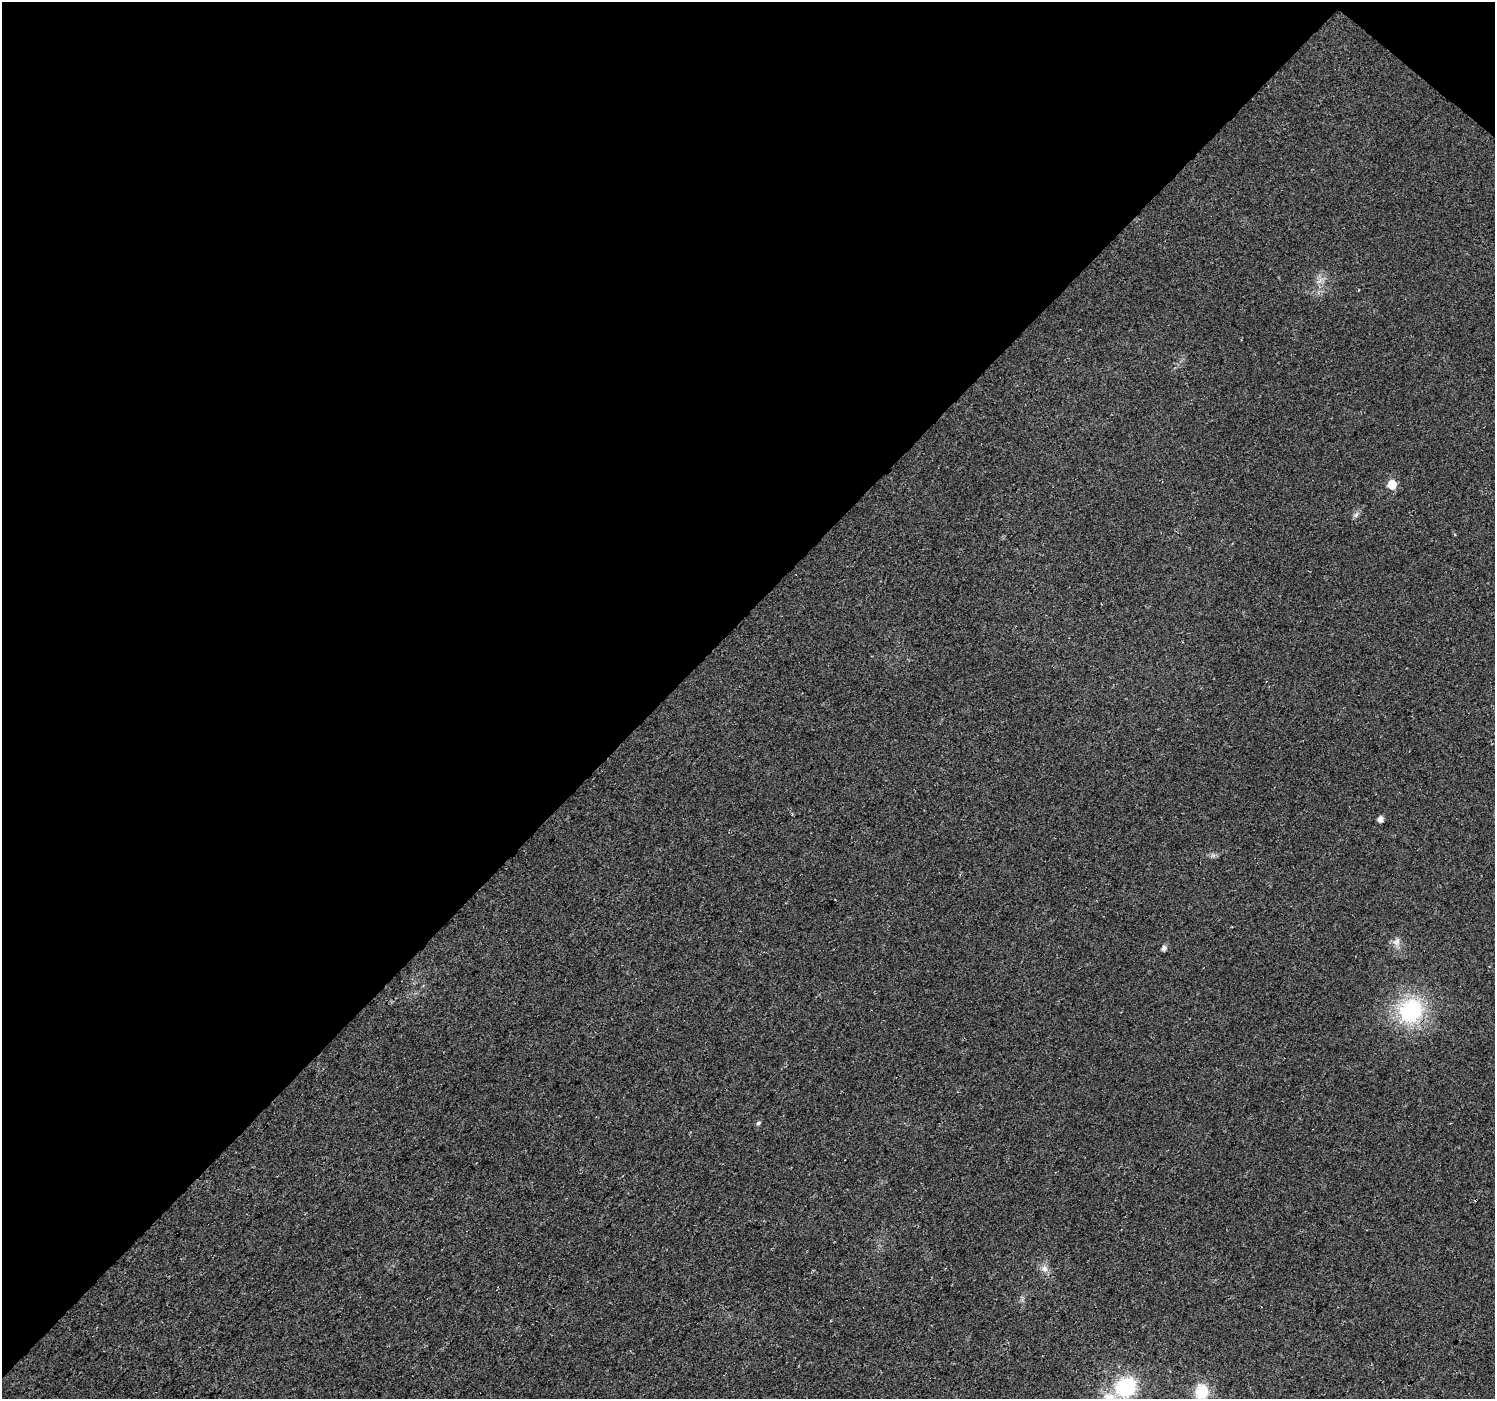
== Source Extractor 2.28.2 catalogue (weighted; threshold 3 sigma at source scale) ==
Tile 2 of 4 x 4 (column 2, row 1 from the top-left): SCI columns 1534-3026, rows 4398-5794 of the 6058 x 6067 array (HDU 1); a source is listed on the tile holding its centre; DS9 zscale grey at full resolution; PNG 1497 x 1401 px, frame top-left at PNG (2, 2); no overlay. Shown black and unused: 45% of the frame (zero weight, under 3 of 4 exposures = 5% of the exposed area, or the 3 px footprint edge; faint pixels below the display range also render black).
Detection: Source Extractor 2.28.2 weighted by HDU 2 'WHT'; one run over the whole footprint, this tile lists its part. Background 0.0252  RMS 0.0069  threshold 0.0311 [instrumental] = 3 sigma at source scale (4.5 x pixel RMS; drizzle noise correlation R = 1.50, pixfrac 1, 0.0396/0.0396 arcsec/px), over >= 5 px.
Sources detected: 12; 1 inside a brighter listed object's ellipse — not listed separately; the other 11 listed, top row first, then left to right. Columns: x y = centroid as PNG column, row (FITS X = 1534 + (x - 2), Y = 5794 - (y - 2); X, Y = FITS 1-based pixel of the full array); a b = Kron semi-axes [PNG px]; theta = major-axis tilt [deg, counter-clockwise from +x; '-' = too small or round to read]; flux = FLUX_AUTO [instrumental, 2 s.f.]
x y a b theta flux
1319 281 9 4 32 1.9
1392 484 6 6 - 22
1356 515 11 3 50 1.6
1381 819 5 5 - 4.2
1396 942 11 9 40 4
1164 948 5 5 - 2.8
1411 1011 23 20 44 67
758 1123 6 4 16 1.3
1044 1269 10 7 -45 3.5
1126 1387 22 19 34 46
1202 1392 18 15 -90 19
Overlapping masked pixels (flux is a lower limit): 1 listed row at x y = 1411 1011